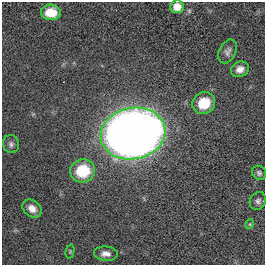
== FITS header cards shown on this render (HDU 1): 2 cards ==
NAXIS1  =                  263
NAXIS2  =                  263

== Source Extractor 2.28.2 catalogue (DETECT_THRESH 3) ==
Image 263 x 263 px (HDU 1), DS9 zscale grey, 1 PNG px = 1 image px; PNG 267 x 267 px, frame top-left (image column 1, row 263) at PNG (2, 2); each listed source drawn as its Kron ellipse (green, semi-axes under 4 px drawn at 4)
Background 0.00399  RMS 0.034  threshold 0.103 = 3 sigma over >= 5 px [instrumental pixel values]
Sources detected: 14; all 14 listed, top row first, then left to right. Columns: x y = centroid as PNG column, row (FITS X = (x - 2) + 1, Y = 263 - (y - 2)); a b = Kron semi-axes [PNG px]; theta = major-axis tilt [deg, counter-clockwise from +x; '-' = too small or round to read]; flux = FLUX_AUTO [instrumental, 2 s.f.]
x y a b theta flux
177 7 6 6 - 33
51 12 10 7 -2 45
228 51 12 8 65 10
240 69 9 7 24 15
204 103 12 10 33 63
133 134 33 25 12 2900
11 144 9 8 - 7.7
83 171 12 11 - 100
259 173 7 6 - 5.8
258 201 9 7 62 7.8
32 208 10 8 -36 19
250 224 5 3 - 2.1
70 251 7 4 75 2.7
106 254 12 7 -4 13